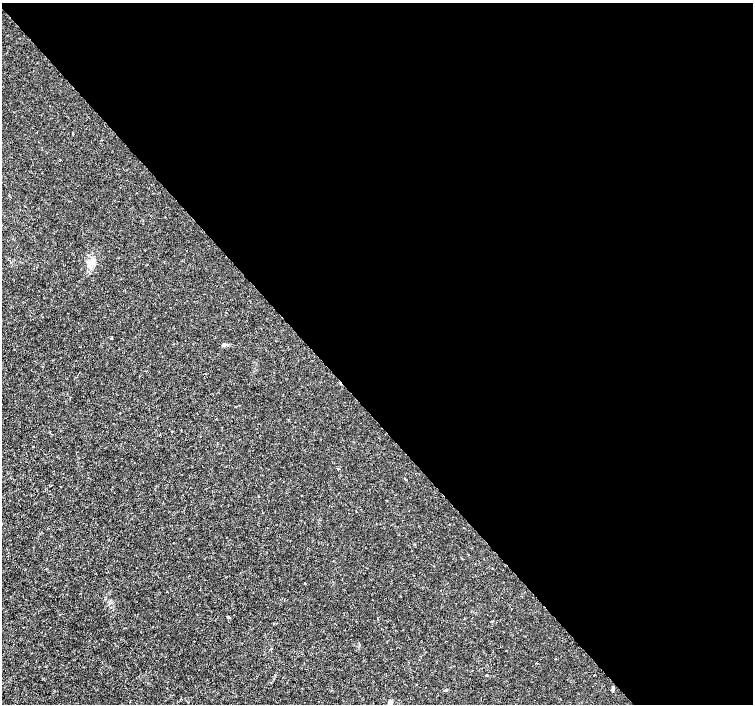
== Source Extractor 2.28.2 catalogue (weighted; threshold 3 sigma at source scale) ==
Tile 8 of 4 x 4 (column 4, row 2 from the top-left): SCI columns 4511-6012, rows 3021-4424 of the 6012 x 5974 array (HDU 1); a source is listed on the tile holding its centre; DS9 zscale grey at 2 x 2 block average (1 PNG px = mean of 2 x 2 image px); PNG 755 x 706 px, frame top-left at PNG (2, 3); no overlay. Shown black and unused: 58% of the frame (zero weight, under 3 of 4 exposures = <1% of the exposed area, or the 3 px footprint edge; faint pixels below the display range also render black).
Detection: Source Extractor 2.28.2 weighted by HDU 2 'WHT'; one run over the whole footprint, this tile lists its part. Background 0.00115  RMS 0.0013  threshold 0.00601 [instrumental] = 3 sigma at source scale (4.5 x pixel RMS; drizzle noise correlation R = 1.50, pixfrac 1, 0.0396/0.0396 arcsec/px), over >= 5 px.
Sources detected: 5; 1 cosmic-ray / hot-pixel residue — not listed; the other 4 listed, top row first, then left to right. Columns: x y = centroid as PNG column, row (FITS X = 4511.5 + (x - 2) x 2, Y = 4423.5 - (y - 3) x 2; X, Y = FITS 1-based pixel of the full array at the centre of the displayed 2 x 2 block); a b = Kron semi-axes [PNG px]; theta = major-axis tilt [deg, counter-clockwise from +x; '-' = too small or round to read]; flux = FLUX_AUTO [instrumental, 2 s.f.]
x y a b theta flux
224 344 5 3 - 0.51
229 617 3 2 - 0.22
613 689 6 3 86 0.44
390 702 3 2 - 4.6